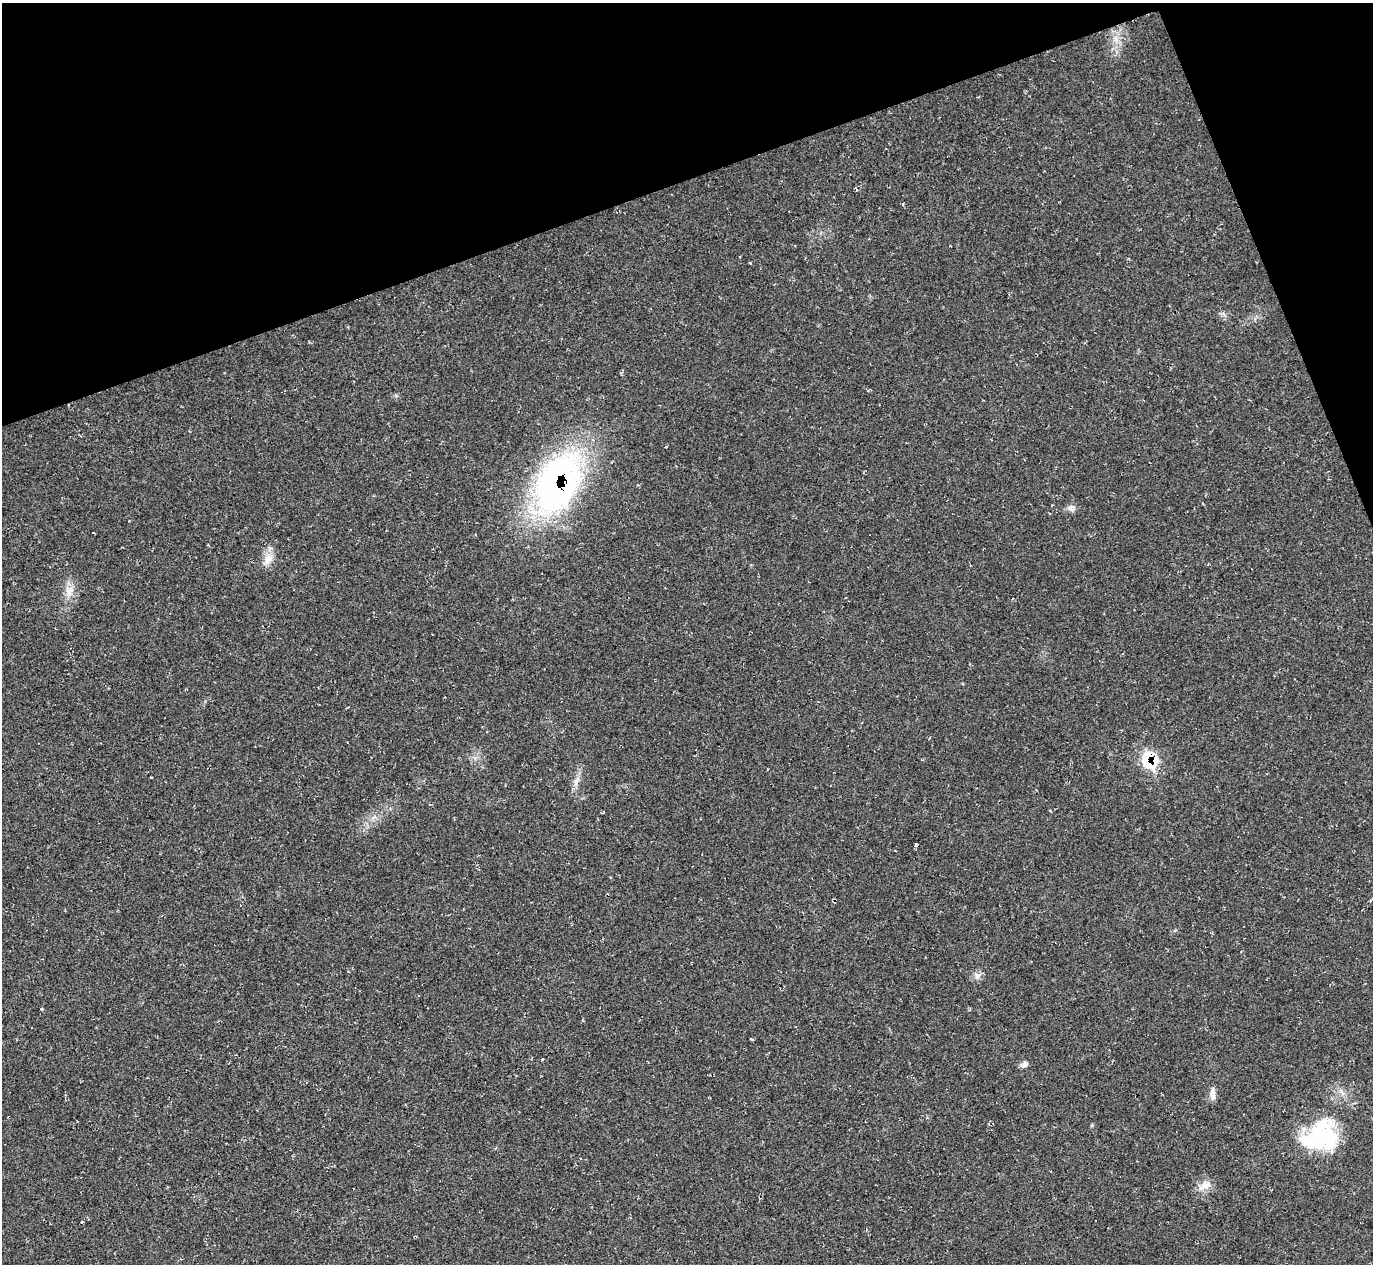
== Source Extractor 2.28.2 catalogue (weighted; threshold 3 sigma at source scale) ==
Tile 3 of 4 x 4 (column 3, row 1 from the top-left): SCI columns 2750-4120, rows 4066-5327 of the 5492 x 5478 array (HDU 1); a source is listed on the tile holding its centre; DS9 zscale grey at full resolution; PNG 1375 x 1266 px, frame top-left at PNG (2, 3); no overlay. Shown black and unused: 18% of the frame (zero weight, under 2 of 3 exposures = <1% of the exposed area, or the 3 px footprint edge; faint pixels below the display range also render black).
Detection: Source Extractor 2.28.2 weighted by HDU 2 'WHT'; one run over the whole footprint, this tile lists its part. Background 0.0477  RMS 0.0067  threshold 0.0303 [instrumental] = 3 sigma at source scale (4.5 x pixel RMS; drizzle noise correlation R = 1.50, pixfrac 1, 0.05/0.05 arcsec/px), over >= 5 px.
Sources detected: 14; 1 inside a brighter object's white glare — not listed; the other 13 listed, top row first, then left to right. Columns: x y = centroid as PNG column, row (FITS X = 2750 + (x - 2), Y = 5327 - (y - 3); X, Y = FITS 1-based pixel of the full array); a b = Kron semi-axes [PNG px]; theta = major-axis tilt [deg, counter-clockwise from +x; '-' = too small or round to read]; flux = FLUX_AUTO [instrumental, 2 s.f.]
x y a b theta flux
557 483 49 30 65 300
1071 508 9 8 - 2.8
268 559 16 9 60 6.8
69 591 12 7 53 4.3
1149 761 22 17 -57 24
576 782 14 5 71 3.5
977 976 9 7 87 3.1
542 1059 3 3 - 0.69
1025 1064 10 6 26 2.6
1212 1096 11 6 -59 3.3
1324 1133 42 28 -58 52
1205 1185 18 9 24 6
82 1222 3 3 - 3.2
Overlapping masked pixels (flux is a lower limit): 2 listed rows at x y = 557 483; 1149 761